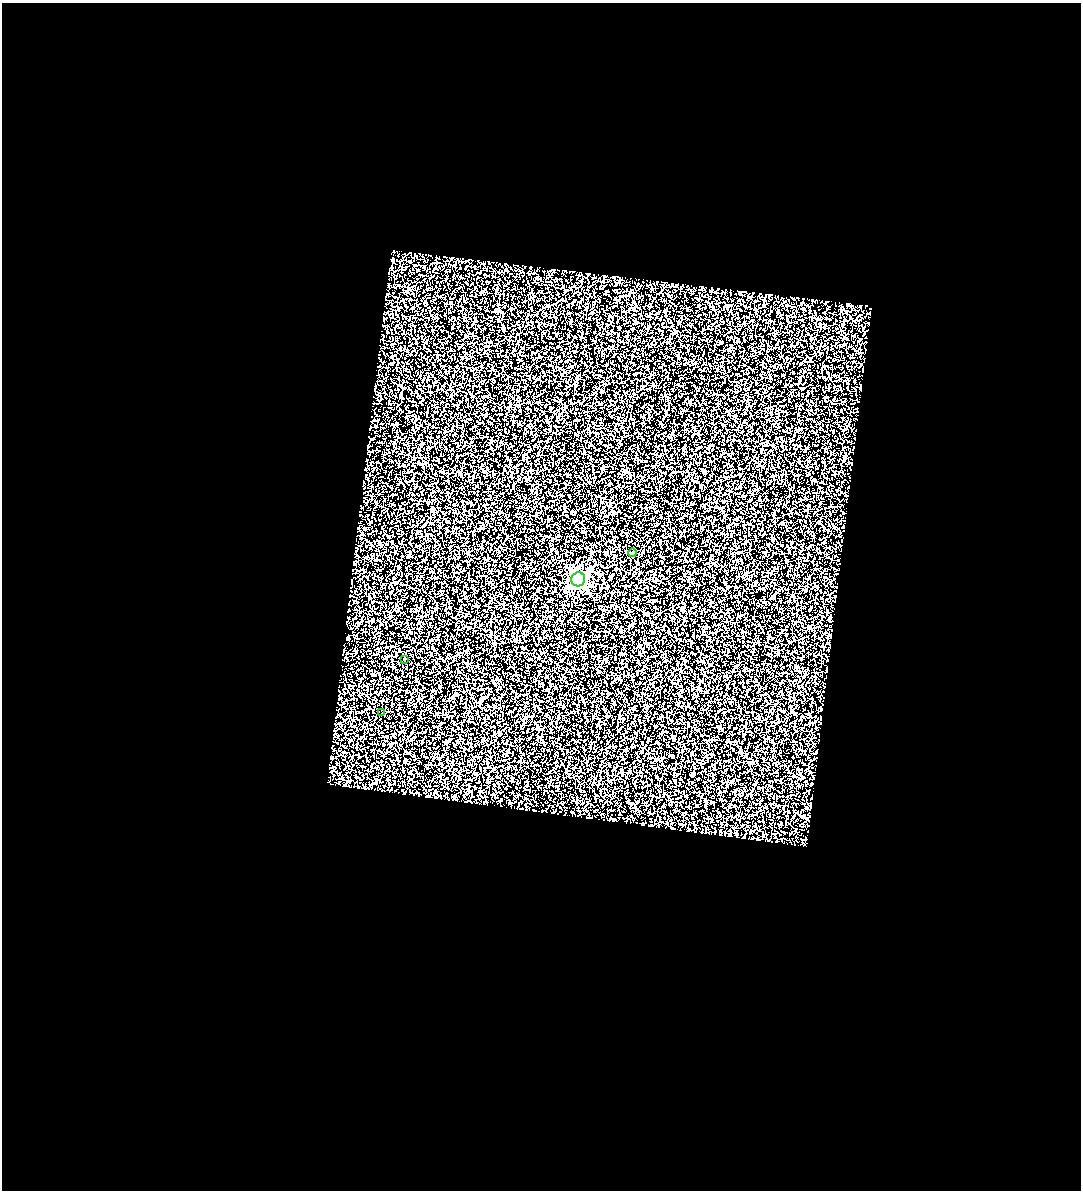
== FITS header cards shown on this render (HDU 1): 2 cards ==
NAXIS1  =                 1079
NAXIS2  =                 1188

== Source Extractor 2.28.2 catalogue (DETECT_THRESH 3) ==
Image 1079 x 1188 px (HDU 1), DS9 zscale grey, 1 PNG px = 1 image px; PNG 1083 x 1192 px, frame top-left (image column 1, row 1188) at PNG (2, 3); each listed source drawn as its Kron ellipse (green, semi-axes under 4 px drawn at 4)
Background 0.453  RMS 1.8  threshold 5.27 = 3 sigma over >= 5 px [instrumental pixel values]
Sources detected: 4; all 4 listed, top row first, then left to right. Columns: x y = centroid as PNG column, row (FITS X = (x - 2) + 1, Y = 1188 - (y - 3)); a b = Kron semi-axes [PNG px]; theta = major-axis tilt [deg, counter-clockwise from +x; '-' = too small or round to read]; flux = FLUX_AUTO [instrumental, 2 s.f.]
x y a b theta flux
632 553 4 4 - 200
578 579 7 7 - 32000
404 659 3 2 - 110
382 713 3 2 - 98